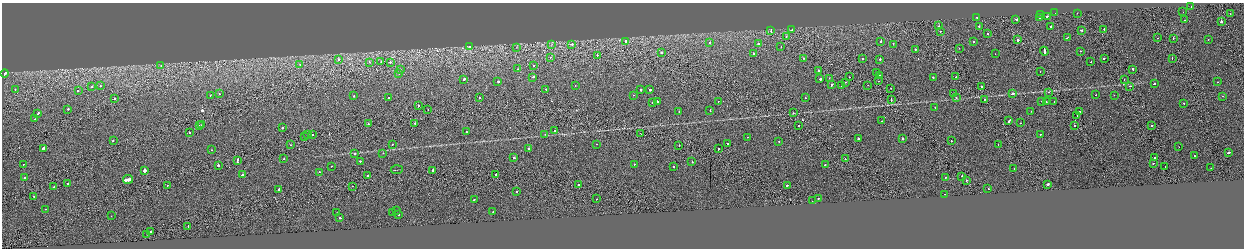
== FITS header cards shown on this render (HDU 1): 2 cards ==
NAXIS1  =                 2484
NAXIS2  =                  492

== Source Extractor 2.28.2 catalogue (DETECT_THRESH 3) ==
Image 2484 x 492 px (HDU 1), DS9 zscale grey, zoomed out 1/2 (1 PNG px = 2 x 2 image px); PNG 1246 x 250 px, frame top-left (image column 1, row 491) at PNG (2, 3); each listed source drawn as its Kron ellipse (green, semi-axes under 4 px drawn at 4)
Background -8.53e-04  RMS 0.064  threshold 0.191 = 3 sigma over >= 5 px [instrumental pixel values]
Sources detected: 244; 15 cannot appear on this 1/2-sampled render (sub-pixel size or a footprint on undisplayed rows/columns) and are neither listed nor drawn; the other 229 listed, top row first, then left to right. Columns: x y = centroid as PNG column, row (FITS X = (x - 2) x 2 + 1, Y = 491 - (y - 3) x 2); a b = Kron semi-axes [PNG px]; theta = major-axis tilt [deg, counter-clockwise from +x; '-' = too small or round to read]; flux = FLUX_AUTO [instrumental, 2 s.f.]
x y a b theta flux
1191 7 2 2 - 23
1183 12 2 2 - 23
1055 13 2 1 - 17
1077 13 2 1 - 26
1041 14 2 2 - 24
1230 14 2 1 - 39
1047 16 3 2 - 130
977 17 2 2 - 160
1040 18 2 2 - 21
1016 19 4 2 - 220
1184 20 2 2 - 23
1221 22 2 2 - 900
939 26 2 2 - 58
979 26 2 2 - 47
1051 27 2 2 - 230
1104 29 2 2 - 68
792 30 2 2 - 65
1081 30 2 2 - 75
771 31 2 1 - 54
940 31 2 1 - 38
987 34 2 2 - 71
786 36 2 2 - 64
1067 38 4 1 - 150
1158 38 2 1 - 23
1173 38 2 1 - 79
1208 39 2 2 - 36
1017 40 2 1 - 2700
626 41 2 2 - 240
881 41 2 1 - 140
973 41 2 2 - 59
710 43 2 2 - 50
552 44 4 2 - 9.7
572 44 2 2 - 41
758 44 2 2 - 270
893 44 2 2 - 42
470 47 2 2 - 26
517 47 3 2 - 8.7
781 47 2 1 - 18
959 48 2 1 - 35
915 49 2 2 - 82
1044 51 4 2 - 280
1080 51 2 1 - 110
661 52 2 2 - 240
754 54 2 2 - 110
995 54 2 1 - 16
597 55 2 2 - 51
550 57 2 2 - 17
803 58 2 2 - 30
1104 58 2 2 - 78
1172 58 2 2 - 76
339 59 2 2 - 150
863 59 2 2 - 40
880 59 2 2 - 110
369 62 2 1 - 40
381 62 2 2 - 20
390 62 2 2 - 57
1091 62 2 1 - 20
300 65 2 2 - 23
161 66 2 2 - 24
533 66 2 2 - 63
400 69 2 1 - 62
517 69 2 1 - 42
1133 69 2 2 - 87
818 70 2 2 - 71
1040 71 2 1 - 29
399 73 2 2 - 23
876 73 2 1 - 27
5 74 4 2 - 220
879 75 2 2 - 46
533 77 2 2 - 78
849 77 2 1 - 36
956 77 2 1 - 33
829 78 2 1 - 15
933 78 2 2 - 83
464 79 3 2 - 160
820 79 2 2 - 520
1124 79 2 1 - 17
498 81 3 2 - 130
878 81 2 1 - 26
846 82 2 2 - 26
1218 82 2 1 - 30
1154 84 2 2 - 62
832 85 3 2 - 80
868 85 2 1 - 18
101 86 2 2 - 65
575 86 2 1 - 25
841 86 2 1 - 23
982 86 2 2 - 100
1130 86 2 1 - 37
92 87 2 2 - 19
891 88 2 1 - 27
15 89 2 1 - 22
546 89 2 2 - 70
78 90 2 2 - 45
641 90 2 2 - 110
650 90 2 2 - 260
1049 92 2 1 - 19
219 93 2 2 - 33
954 93 2 2 - 13
1012 94 3 2 - 310
210 95 2 2 - 23
633 95 2 2 - 24
1096 95 2 1 - 40
1114 95 2 1 - 22
354 96 2 2 - 65
1223 96 2 2 - 25
388 98 2 2 - 85
479 98 2 2 - 47
805 98 2 2 - 43
956 98 2 2 - 15
114 99 2 2 - 64
891 99 2 1 - 54
984 99 2 2 - 51
657 101 3 2 - 200
1041 101 2 1 - 30
1054 101 2 1 - 29
653 102 2 2 - 51
718 102 2 1 - 16
1046 102 2 2 - 82
1184 103 2 2 - 75
418 106 2 2 - 56
935 107 2 2 - 24
68 109 2 2 - 83
428 110 2 1 - 20
710 111 2 2 - 24
1031 111 2 2 - 41
679 112 2 2 - 45
1079 112 2 2 - 76
38 113 2 2 - 52
793 113 2 1 - 19
1077 116 2 1 - 41
35 119 2 2 - 42
1009 120 3 2 - 110
882 121 2 2 - 23
415 123 2 2 - 28
1020 123 2 2 - 27
368 124 2 1 - 32
201 125 2 2 - 27
1151 125 2 2 - 120
199 126 2 2 - 20
799 126 2 2 - 68
1074 126 2 2 - 68
282 128 2 2 - 92
555 131 2 2 - 37
189 132 2 1 - 43
466 132 2 2 - 38
641 133 2 1 - 180
545 134 2 2 - 32
1040 134 2 2 - 34
307 135 2 1 - 22
312 135 2 1 - 78
304 137 2 1 - 28
747 137 2 2 - 18
858 139 2 2 - 73
902 139 2 2 - 390
113 141 2 2 - 130
779 141 2 2 - 43
951 141 2 2 - 91
392 144 2 2 - 46
596 144 2 2 - 34
727 144 2 2 - 34
998 144 2 1 - 22
290 145 2 1 - 34
679 145 2 1 - 81
1179 147 2 2 - 24
43 148 3 2 - 220
529 149 2 2 - 100
718 149 2 1 - 71
212 150 2 1 - 51
1229 152 2 2 - 430
383 153 2 2 - 26
355 154 2 2 - 48
1195 156 2 2 - 44
514 157 2 2 - 290
1155 157 2 1 - 86
283 159 2 2 - 32
845 159 2 1 - 58
237 160 4 2 - 160
360 161 2 2 - 63
692 162 2 2 - 120
1153 163 2 2 - 49
23 164 2 1 - 33
634 164 2 2 - 36
218 165 2 2 - 260
825 165 2 2 - 59
332 166 2 1 - 29
1165 166 2 1 - 16
673 167 2 2 - 22
1211 168 2 1 - 57
1014 169 2 2 - 35
144 170 2 2 - 3100
397 170 6 1 5 14
433 170 2 2 - 190
319 172 2 2 - 25
242 175 3 2 - 77
367 175 2 2 - 74
496 175 3 2 - 140
962 176 2 1 - 69
946 177 2 2 - 50
24 178 2 2 - 75
128 179 5 2 - 2000
966 180 2 1 - 170
68 184 2 2 - 56
1047 184 2 2 - 340
167 185 2 1 - 21
578 185 3 1 - 120
787 185 2 2 - 50
353 186 2 1 - 45
54 187 2 2 - 39
279 189 2 2 - 130
988 189 2 1 - 57
517 191 2 2 - 110
945 194 2 1 - 18
34 196 2 2 - 45
818 198 2 2 - 89
597 199 2 1 - 22
474 200 2 2 - 55
812 201 2 2 - 30
46 209 2 1 - 14
396 211 2 1 - 34
493 212 2 1 - 18
337 213 2 2 - 31
392 213 3 2 - 89
399 215 2 2 - 41
111 216 2 2 - 22
340 218 2 2 - 140
188 226 2 1 - 93
150 232 2 2 - 200
147 234 2 1 - 19
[15 sub-pixel or undisplayed-footprint detections neither listed nor drawn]